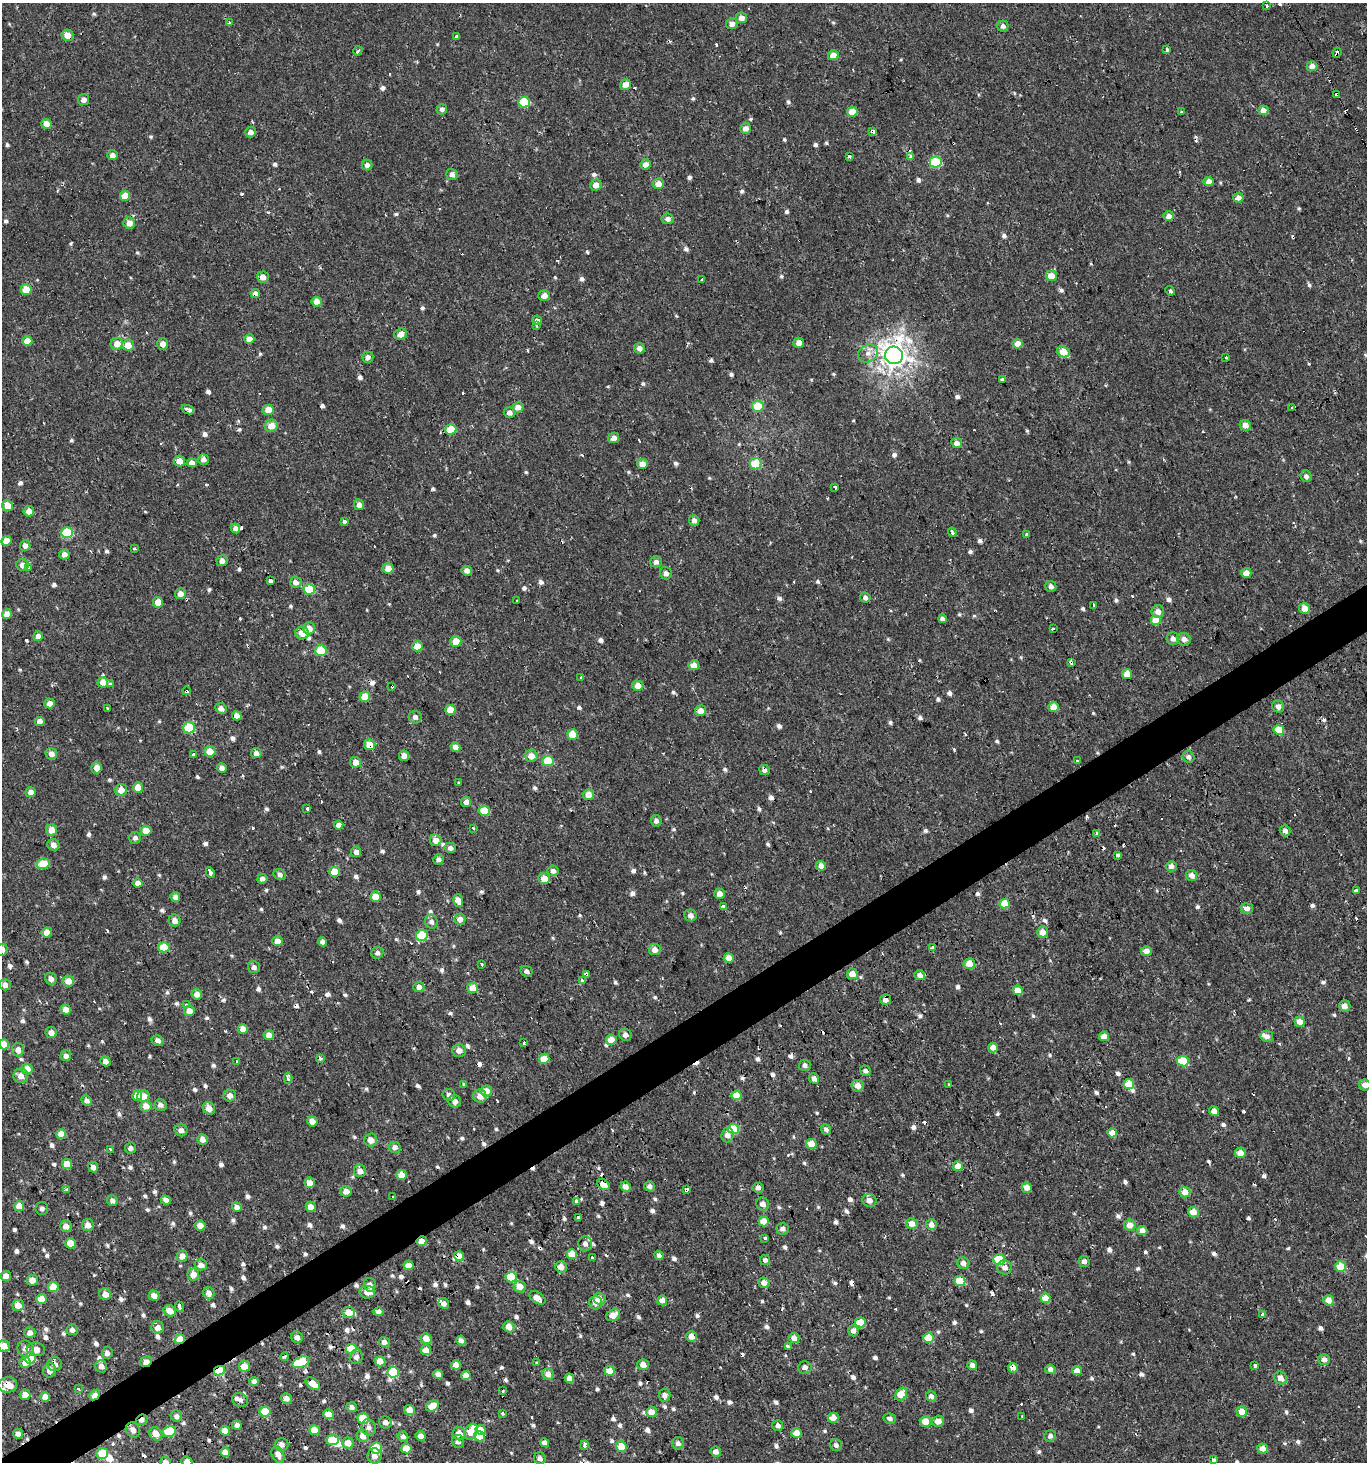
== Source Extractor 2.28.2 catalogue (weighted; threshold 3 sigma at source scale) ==
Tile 7 of 4 x 4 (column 3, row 2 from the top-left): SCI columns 2847-4211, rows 2980-4439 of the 5776 x 5899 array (HDU 1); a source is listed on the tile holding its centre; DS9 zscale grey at full resolution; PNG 1369 x 1464 px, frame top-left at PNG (2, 3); each listed source drawn as its Kron ellipse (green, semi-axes under 4 px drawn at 4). Shown black and unused: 3% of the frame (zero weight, under 2 of 3 exposures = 3% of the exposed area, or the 3 px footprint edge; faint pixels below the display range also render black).
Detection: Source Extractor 2.28.2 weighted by HDU 2 'WHT'; one run over the whole footprint, this tile lists its part. Background 6.84e-04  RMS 0.0024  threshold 0.011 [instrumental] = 3 sigma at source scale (4.5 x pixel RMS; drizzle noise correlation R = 1.50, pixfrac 1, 0.0396/0.0396 arcsec/px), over >= 5 px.
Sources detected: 914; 2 inside a brighter object's white glare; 83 cosmic-ray / hot-pixel residue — neither listed nor drawn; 4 inside a brighter listed object's ellipse — not listed separately; of the other 825, all 500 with FLUX_AUTO >= 0.833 (the completeness limit of this list) listed and drawn (325 fainter detections not listed), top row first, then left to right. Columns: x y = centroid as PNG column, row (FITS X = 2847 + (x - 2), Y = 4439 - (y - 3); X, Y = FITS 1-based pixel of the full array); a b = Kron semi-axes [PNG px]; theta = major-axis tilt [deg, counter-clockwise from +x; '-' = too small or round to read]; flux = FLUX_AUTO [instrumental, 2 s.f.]
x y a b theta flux
1267 6 3 3 - 1
741 18 5 5 - 1.6
229 22 3 3 - 2.1
732 24 6 5 - 1.7
1003 26 5 5 - 0.86
67 35 6 5 - 2.6
456 36 3 3 - 1.6
1167 50 3 3 - 2.3
358 51 5 3 - 0.92
1337 53 5 3 - 1.6
833 55 5 5 - 2.9
1312 66 5 5 - 1.7
625 85 6 5 - 2.1
1337 94 3 3 - 2.3
84 100 5 5 - 1.4
524 102 6 5 - 13
442 109 5 5 - 0.86
1263 110 5 5 - 2.1
1181 111 3 3 - 0.86
852 112 5 5 - 3.9
46 124 5 5 - 2.5
746 128 5 5 - 1.4
872 131 4 3 - 2.1
250 132 6 5 - 1.3
112 155 5 5 - 1.2
849 156 3 3 - 1.4
911 157 4 3 - 3.4
936 162 6 5 - 14
646 164 5 5 - 1.9
367 165 5 5 - 0.99
452 174 6 5 - 1.1
1209 181 5 5 - 2
658 184 5 5 - 2.3
596 185 6 5 - 2
125 196 5 5 - 3.6
1238 198 5 5 - 1.3
1169 216 5 4 - 1.4
668 219 6 5 - 1.1
129 223 6 6 - 2.1
1051 276 5 5 - 3.6
263 277 6 5 - 1.9
702 280 3 3 - 1.8
26 289 5 5 - 4.2
1170 291 5 3 - 4
255 294 5 4 - 1.4
544 296 6 5 - 1.8
317 302 5 5 - 2.6
537 320 5 4 - 0.87
536 325 3 3 - 1.6
401 334 6 5 - 1.9
249 339 5 4 - 2.3
27 341 5 5 - 3.8
799 343 5 5 - 1.9
117 344 6 6 - 2.8
163 344 6 5 - 1.7
1018 344 5 4 - 2.7
128 345 6 5 - 2.8
639 348 5 5 - 1.4
1063 352 6 5 - 4.1
868 353 10 8 29 1.7
894 355 9 9 - 270
368 357 5 5 - 0.99
1226 357 3 3 - 0.91
1002 379 4 3 - 1.7
758 406 6 5 - 6.1
518 407 5 5 - 2
1292 408 3 2 - 0.91
188 410 6 4 -24 0.87
268 410 5 5 - 3.9
509 413 6 5 - 1.2
1245 425 6 5 - 1.9
271 426 6 6 - 2.7
451 429 5 5 - 7.2
614 438 6 5 - 1.4
957 443 5 5 - 1.5
203 459 5 5 - 1.3
179 461 5 5 - 2.5
192 463 5 4 - 1.8
642 464 5 5 - 2.5
756 464 6 5 - 6.9
1306 476 6 5 - 0.98
835 487 3 3 - 1.9
359 505 5 5 - 1.2
8 506 5 5 - 3.6
29 511 5 5 - 2.1
694 520 5 5 - 1.1
345 522 3 3 - 1.4
235 528 5 4 - 1
952 532 5 3 - 3.3
67 533 6 5 - 15
1027 535 3 3 - 11
6 541 5 4 - 2.3
25 546 5 5 - 1.3
134 549 3 3 - 1.9
64 554 5 5 - 1.4
222 561 5 5 - 1.4
656 562 6 5 - 1
22 565 6 5 - 1.7
29 567 3 3 - 0.85
388 568 5 5 - 3.2
467 571 5 5 - 1.4
666 573 6 6 - 1.1
1246 573 5 5 - 2.5
270 581 4 3 - 4
296 582 6 5 - 1.5
1051 586 6 5 - 1
309 589 5 5 - 9.7
180 594 5 5 - 2
865 597 5 5 - 0.87
517 601 3 3 - 1
158 602 5 5 - 3
1094 605 3 3 - 3
1305 608 5 5 - 2.7
1158 611 6 6 - 1.7
7 614 5 5 - 2.7
942 619 4 4 - 0.91
1156 620 5 5 - 4.1
309 628 6 6 - 2.6
1053 629 4 3 - 0.88
302 633 7 6 - 2.6
38 636 5 5 - 1.6
1173 639 6 6 - 1.2
1184 639 7 6 - 1.2
456 641 5 5 - 3.5
417 646 5 5 - 3.7
321 651 5 5 - 9.9
1071 663 3 3 - 6.1
694 665 5 5 - 2.6
1127 674 5 5 - 3.4
580 678 3 3 - 1.7
103 682 5 5 - 2.5
110 684 3 3 - 1.7
392 686 4 3 - 2.5
638 686 5 5 - 2.7
186 691 4 3 - 4.5
365 697 5 5 - 4
50 703 5 5 - 2.4
1054 707 5 5 - 3.4
1278 707 6 6 - 1
221 708 6 5 - 1.3
107 709 3 3 - 1.1
450 710 5 5 - 4.2
701 711 5 5 - 2
237 716 5 4 - 1.4
415 717 6 6 - 0.96
40 721 5 4 - 1.6
189 728 6 5 - 9.3
1279 730 5 5 - 5.2
572 734 5 5 - 4.4
370 745 6 5 - 3.2
455 747 5 4 - 1.7
210 752 5 5 - 4.2
256 753 5 5 - 1.4
51 754 6 5 - 1.7
193 755 3 3 - 3.8
404 756 5 5 - 1.6
531 756 6 6 - 2.4
1189 757 6 5 - 0.86
548 761 6 5 - 10
1077 761 3 3 - 3.4
355 762 5 5 - 2.3
97 768 5 5 - 2.3
222 768 5 4 - 1.3
764 770 5 5 - 1.2
458 783 3 3 - 1
138 787 5 5 - 3.1
121 790 6 6 - 2.5
31 792 5 5 - 1.4
589 795 5 5 - 2.3
466 802 5 5 - 1.1
307 808 3 3 - 2.7
484 811 5 5 - 6.4
656 821 6 5 - 0.95
339 825 4 4 - 1.3
473 828 3 3 - 0.96
51 830 5 5 - 2.6
146 831 5 5 - 4.3
1285 831 5 5 - 1.1
1097 833 4 3 - 0.98
135 838 6 6 - 0.96
436 840 6 5 - 1.9
53 845 6 5 - 1.5
450 848 6 5 - 1.2
356 852 5 5 - 1.3
1117 855 4 3 - 1.1
438 860 5 5 - 1
43 864 6 5 - 7.9
821 866 5 5 - 1.8
1171 866 5 5 - 1.3
553 871 5 5 - 1.1
334 872 5 5 - 4.5
210 873 5 3 - 6.4
280 875 6 5 - 0.86
1192 876 6 5 - 1.7
544 878 6 5 - 2.7
262 879 5 5 - 0.96
138 883 5 4 - 1.2
1356 890 3 3 - 2.5
720 894 5 5 - 2.1
175 897 5 4 - 1.4
375 897 5 5 - 3.1
458 900 6 5 - 2
1005 904 5 5 - 5.6
723 907 4 3 - 2.9
1247 908 6 5 - 1.5
691 915 6 6 - 1.3
460 919 5 5 - 1.6
175 921 6 6 - 1.5
431 922 7 6 - 0.98
47 932 5 5 - 2.5
1043 932 5 5 - 2.3
422 936 6 5 - 13
278 941 5 5 - 2.2
323 942 4 4 - 1.2
164 947 5 5 - 6.3
933 948 4 3 - 1.5
2 950 6 6 - 1.4
655 950 6 5 - 1.7
1146 951 5 5 - 1.9
377 953 6 5 - 0.84
729 958 5 5 - 2.9
969 963 6 5 - 2.7
482 964 3 3 - 3.3
254 967 6 6 - 0.93
526 971 6 5 - 0.95
586 974 4 3 - 3.8
852 974 5 5 - 2.7
920 975 5 5 - 1.6
51 979 6 5 - 1.2
68 981 6 5 - 2.3
582 981 4 3 - 7.4
5 985 5 5 - 1.4
419 987 5 5 - 1.6
473 988 5 5 - 3.4
1018 990 5 4 - 3.3
197 994 5 5 - 1.5
886 1000 5 5 - 1.4
186 1005 3 3 - 2.9
1345 1006 6 5 - 1.6
66 1009 5 5 - 2.2
189 1011 5 5 - 2.4
1300 1022 5 5 - 2.1
243 1029 5 5 - 2.2
51 1033 6 5 - 1.5
269 1035 5 5 - 1.6
625 1035 6 6 - 1.1
1104 1036 5 5 - 2.4
1267 1036 6 5 - 1.3
158 1040 6 5 - 1.2
611 1040 5 5 - 3.6
524 1042 3 3 - 9.3
4 1044 5 5 - 3.7
993 1048 5 4 - 1.8
18 1050 6 6 - 1.4
459 1050 7 6 - 1.6
66 1056 5 5 - 1.2
320 1059 4 3 - 1.8
544 1059 5 5 - 4.3
105 1061 5 4 - 1.3
236 1061 3 3 - 0.89
1183 1061 6 5 - 9.7
805 1065 6 5 - 0.86
27 1069 5 5 - 3.4
865 1071 6 5 - 0.84
21 1076 7 7 - 1.6
288 1079 5 3 - 1.1
814 1079 5 5 - 1.1
463 1084 3 3 - 1.3
949 1084 3 3 - 1.8
1129 1084 5 5 - 6.1
1365 1085 6 5 - 1.5
858 1086 6 6 - 1.9
486 1091 6 5 - 2.6
230 1095 6 6 - 1.3
449 1095 6 6 - 0.99
736 1095 5 4 - 4.3
137 1096 5 5 - 3.8
143 1096 6 5 - 2.4
480 1096 7 6 - 2
86 1101 5 5 - 0.98
455 1101 6 6 - 1.3
160 1105 6 5 - 1
146 1106 6 5 - 2.4
209 1108 7 5 -48 2
1214 1111 5 4 - 1.6
312 1121 5 5 - 2.3
733 1129 5 5 - 8.2
826 1129 6 5 - 0.84
181 1130 6 6 - 1.1
1112 1133 5 4 - 2.4
61 1134 5 5 - 3.7
727 1135 7 6 - 1.7
202 1139 5 5 - 1.5
371 1140 6 6 - 2
811 1144 5 5 - 3.8
395 1147 6 5 - 1
130 1148 5 5 - 0.94
110 1149 3 3 - 1.5
1240 1153 5 5 - 2.3
67 1164 5 5 - 3.9
958 1166 5 4 - 3
93 1167 5 5 - 1.5
360 1171 6 6 - 2.1
401 1175 5 5 - 2.8
310 1183 5 5 - 2.3
603 1185 7 5 -34 5.1
650 1186 5 5 - 1.1
626 1187 5 4 - 1.7
758 1188 5 5 - 0.95
1027 1188 5 5 - 1.9
686 1189 4 3 - 1.8
66 1190 4 3 - 1.4
346 1191 5 5 - 2.1
1185 1192 5 5 - 2.6
393 1197 4 3 - 4.6
166 1200 5 4 - 1.4
869 1200 7 6 - 1.8
112 1201 5 5 - 0.87
576 1201 4 3 - 1
763 1204 7 6 - 1.4
19 1206 5 5 - 3.4
237 1207 5 5 - 1.3
311 1207 5 5 - 2
42 1208 6 6 - 0.87
1193 1212 5 5 - 2.9
578 1217 3 3 - 26
764 1221 5 5 - 3.3
912 1224 6 5 - 2.3
88 1225 6 6 - 1.7
931 1225 5 5 - 1.5
1130 1225 6 5 - 2.1
66 1226 6 5 - 1.6
200 1226 5 5 - 1.8
783 1229 6 6 - 1.1
1142 1231 5 4 - 1.7
765 1238 3 3 - 1.7
422 1241 5 5 - 1.9
70 1243 5 5 - 4.3
585 1244 7 7 - 1.2
572 1254 5 5 - 4
659 1255 5 4 - 0.96
182 1256 5 5 - 2.2
459 1256 5 5 - 3.3
593 1258 3 3 - 1.5
765 1260 5 5 - 0.86
999 1260 6 5 - 12
1084 1261 5 5 - 1
963 1263 6 6 - 1.3
201 1265 6 5 - 1.6
408 1265 5 5 - 2.8
561 1267 6 5 - 1.9
1005 1267 7 7 - 1.2
1340 1267 5 5 - 6.8
193 1275 6 6 - 2.5
6 1276 5 5 - 1.8
511 1277 5 5 - 9
32 1280 5 5 - 2.2
960 1281 5 5 - 8
764 1283 5 5 - 2
370 1285 7 6 - 1.4
53 1287 5 5 - 4.7
520 1287 6 5 - 2.6
367 1292 8 6 -7 2.2
209 1293 6 6 - 1.6
105 1294 6 5 - 1.9
154 1295 5 5 - 1.8
537 1298 9 5 -32 2.4
1045 1298 5 4 - 3.8
41 1299 5 5 - 4
599 1299 6 5 - 2.2
662 1300 5 5 - 1.8
1329 1300 5 5 - 2.3
444 1303 6 5 - 0.97
595 1303 7 6 - 1.8
18 1305 6 5 - 2.7
179 1307 5 3 - 3.5
170 1311 6 5 - 2.3
349 1312 6 5 - 3
379 1312 5 4 - 1.3
1262 1314 3 3 - 1.6
613 1315 7 5 30 2.8
860 1322 5 5 - 5.1
158 1327 6 6 - 1.7
509 1327 6 5 - 2.2
72 1330 5 5 - 1.1
853 1331 5 5 - 1.1
30 1333 6 5 - 1.3
297 1337 6 5 - 1.2
691 1337 5 5 - 1.7
794 1338 5 5 - 2.2
929 1338 5 5 - 6.5
180 1339 5 4 - 4.3
426 1339 6 5 - 2.7
461 1341 5 4 - 0.98
384 1342 6 5 - 0.97
4 1346 6 6 - 2.3
788 1347 4 3 - 2.1
26 1349 8 7 - 1.4
36 1349 9 6 -7 1.7
351 1349 5 5 - 9.6
426 1350 5 5 - 2.4
107 1353 6 5 - 1
284 1357 4 3 - 1.1
356 1357 7 6 - 0.93
30 1358 5 5 - 10
1324 1360 6 5 - 1.3
380 1361 5 5 - 2.4
146 1362 6 5 - 2.2
301 1362 9 5 21 13
25 1363 5 5 - 1.6
537 1363 3 3 - 1.8
55 1364 7 7 - 1.1
456 1365 5 4 - 2
643 1365 5 5 - 2
972 1365 5 4 - 1.2
101 1366 6 5 - 1.3
244 1366 5 5 - 2.7
1255 1366 4 3 - 1
805 1367 7 6 - 1
1013 1368 5 4 - 1.4
1050 1369 5 4 - 1
50 1370 7 6 - 1.7
219 1371 5 4 - 9.9
609 1371 5 5 - 3.9
1077 1371 5 4 - 2.2
393 1372 5 5 - 10
438 1374 5 4 - 1.3
548 1374 6 5 - 1.7
466 1375 5 4 - 2
569 1378 5 4 - 1.7
1280 1378 7 6 - 1.9
254 1382 5 4 - 1.2
313 1384 8 5 -37 3.2
8 1385 9 7 7 3.9
78 1389 4 3 - 1.1
503 1390 3 3 - 1.8
901 1394 7 5 57 4.8
25 1395 5 5 - 2
95 1395 6 4 41 3.2
664 1395 6 6 - 1.1
931 1396 5 5 - 1.1
45 1397 5 5 - 2.1
286 1399 5 5 - 1.5
240 1400 8 6 -24 1
432 1406 7 5 29 3.7
352 1407 5 5 - 0.83
410 1410 5 5 - 2.3
265 1411 5 5 - 7.8
651 1412 5 5 - 2.6
1242 1412 5 5 - 3.1
503 1413 3 3 - 1.8
328 1414 5 4 - 2.6
176 1416 5 5 - 0.84
1022 1417 3 3 - 1.1
833 1418 5 5 - 2.2
890 1418 6 5 - 1.1
363 1419 5 5 - 7
142 1420 6 5 - 1.3
925 1421 5 5 - 3.8
938 1421 6 5 - 2.4
385 1422 6 6 - 1.4
237 1425 5 4 - 1.1
778 1426 5 5 - 0.95
369 1427 8 7 - 1.2
133 1430 8 7 - 1.6
315 1430 5 5 - 2.9
481 1430 5 5 - 2.1
225 1431 5 4 - 1.9
169 1432 7 5 9 13
471 1432 8 6 61 4.7
796 1433 5 5 - 2.7
18 1434 5 4 - 1.6
156 1434 7 6 - 2.2
459 1434 7 6 - 2.3
363 1436 6 6 - 2.2
421 1436 5 4 - 1.3
479 1436 5 5 - 3.7
1050 1436 6 5 - 0.89
403 1437 6 5 - 0.86
332 1440 6 5 - 6.4
458 1441 6 6 - 1.2
348 1443 6 5 - 2.7
544 1443 5 4 - 1.1
678 1443 6 6 - 1.1
282 1445 7 6 - 1.4
584 1445 5 3 - 3
836 1445 6 5 - 0.85
621 1447 5 5 - 4.3
376 1448 6 5 - 8.5
406 1448 5 5 - 3.7
1262 1448 5 5 - 2
225 1452 5 5 - 1.8
716 1452 5 5 - 1.5
102 1453 6 5 - 10
278 1455 8 6 -65 1.4
374 1456 8 7 - 1.8
540 1458 6 5 - 1.1
1213 1460 3 3 - 2.8
166 1462 5 5 - 1.2
187 1462 5 5 - 1.5
Overlapping masked pixels (flux is a lower limit): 29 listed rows (the first 20) at x y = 1337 53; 1337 94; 872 131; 255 294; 894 355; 270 581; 1071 663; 392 686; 186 691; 370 745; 764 770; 586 974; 886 1000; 603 1185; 686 1189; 422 1241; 459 1256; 6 1276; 180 1339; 284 1357
Isophote crosses this tile's border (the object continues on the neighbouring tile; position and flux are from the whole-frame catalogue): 6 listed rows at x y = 2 950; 4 1044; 1365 1085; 4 1346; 166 1462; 187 1462